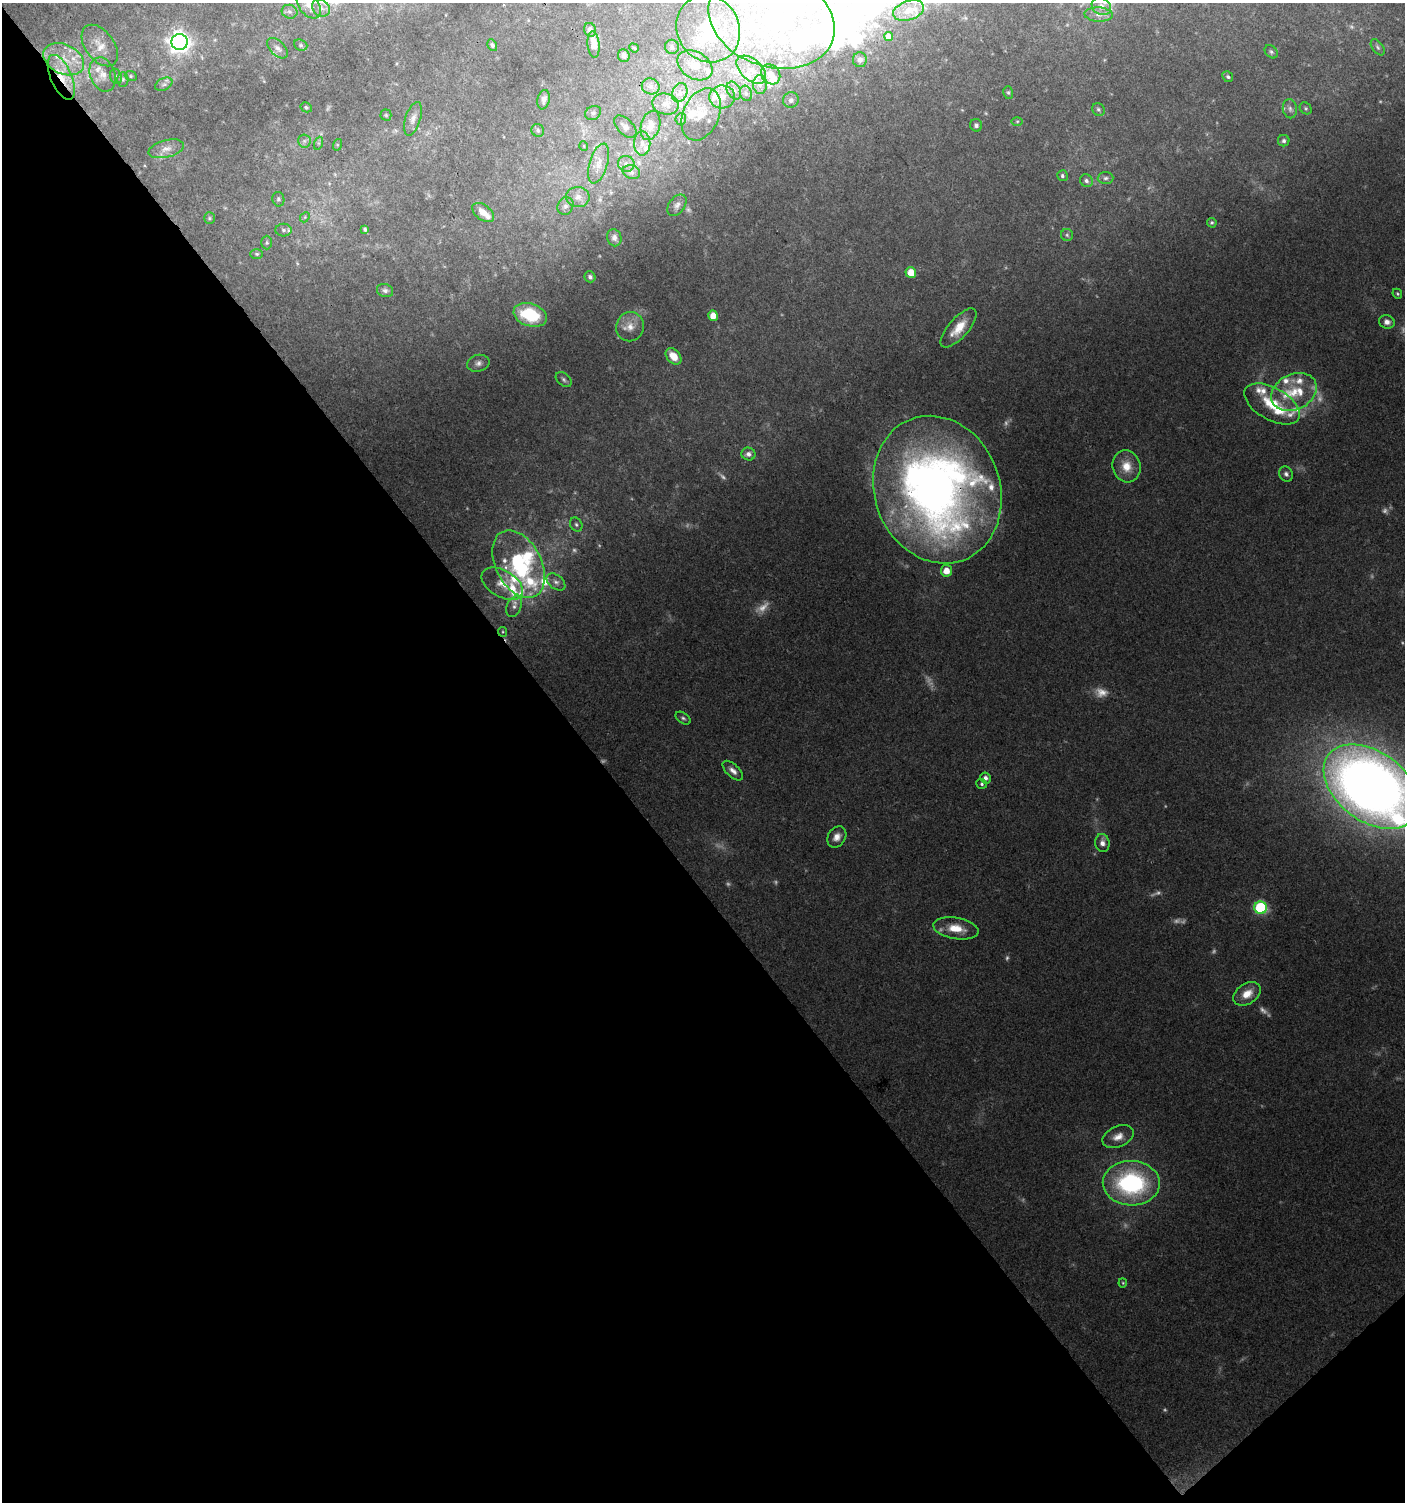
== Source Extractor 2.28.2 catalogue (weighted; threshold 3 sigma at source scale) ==
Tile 14 of 4 x 4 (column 2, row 4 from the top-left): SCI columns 1547-2949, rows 7-1506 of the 5961 x 6004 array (HDU 1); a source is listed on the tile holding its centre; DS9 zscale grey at full resolution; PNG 1407 x 1504 px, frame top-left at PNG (2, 3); each listed source drawn as its Kron ellipse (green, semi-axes under 4 px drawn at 4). Shown black and unused: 43% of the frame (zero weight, under 3 of 4 exposures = <1% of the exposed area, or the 3 px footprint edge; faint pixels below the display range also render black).
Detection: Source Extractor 2.28.2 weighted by HDU 2 'WHT'; one run over the whole footprint, this tile lists its part. Background 0.075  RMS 0.0049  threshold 0.0221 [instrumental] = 3 sigma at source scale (4.5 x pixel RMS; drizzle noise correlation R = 1.50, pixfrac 1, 0.0396/0.0396 arcsec/px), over >= 5 px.
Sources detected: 191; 27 too faint to see at this stretch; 9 inside a brighter object's white glare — neither listed nor drawn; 33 inside a brighter listed object's ellipse — not listed separately; the other 122 listed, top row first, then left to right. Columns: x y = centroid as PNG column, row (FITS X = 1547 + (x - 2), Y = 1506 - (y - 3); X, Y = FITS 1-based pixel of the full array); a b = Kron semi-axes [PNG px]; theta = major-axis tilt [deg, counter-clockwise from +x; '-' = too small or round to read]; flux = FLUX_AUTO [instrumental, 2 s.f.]
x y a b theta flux
309 5 15 9 -54 5.3
1101 6 10 8 -30 3.6
321 8 10 7 -43 2.8
909 10 16 9 19 4
289 12 8 7 - 1.6
1098 14 14 7 -3 2.9
772 19 65 47 -19 130
708 29 34 31 -59 37
590 30 7 6 - 2.3
888 36 4 4 - 1.9
180 42 8 8 - 330
594 44 13 6 -83 5.6
100 45 23 14 -53 7.7
301 45 7 5 -22 1.1
492 45 6 4 -63 1.1
672 47 7 7 - 1.5
1378 47 9 5 -54 1.2
277 48 13 7 -44 2.7
634 48 5 4 - 0.49
1271 52 7 5 -45 1.1
624 56 6 5 - 1.6
64 59 21 14 -26 12
860 60 7 7 - 2.5
695 65 19 13 -30 10
751 70 17 10 -43 8
771 74 11 9 -52 5.8
103 75 18 12 -69 6
116 76 8 6 -69 1.2
131 76 6 5 - 0.76
61 77 24 10 -67 13
1228 77 6 5 - 1
123 79 7 5 90 1.1
164 84 9 6 28 1.6
760 84 9 7 -90 2.5
651 86 9 8 - 2.5
734 91 9 6 -60 2
1008 92 6 5 - 0.82
680 93 10 7 68 3.1
746 93 8 6 -70 1.5
722 97 13 11 3 5.4
544 100 10 6 80 2.5
791 100 8 7 - 2.2
665 104 13 10 -14 4.8
306 107 6 4 -29 0.97
1306 108 6 5 - 0.83
1098 109 7 6 - 1.1
1290 109 9 7 -82 2.1
593 113 8 6 31 1.6
701 114 27 18 67 11
386 115 5 5 - 0.75
413 119 17 7 73 3.3
681 119 6 5 - 0.91
1017 121 5 3 - 0.57
650 125 15 9 74 6.2
976 125 6 6 - 1.4
625 127 14 7 -45 3.1
538 130 6 6 - 1.3
304 141 6 6 - 1.4
1284 141 6 6 - 1.4
319 143 6 4 71 0.83
642 143 12 8 89 3.4
337 145 6 4 72 0.66
584 146 5 3 - 0.39
166 149 18 8 14 4.4
599 163 20 9 73 5.6
626 164 8 8 - 2.5
631 172 9 6 -15 1.8
1062 176 5 5 - 1.2
1106 178 8 6 3 1.3
1086 181 6 6 - 1.5
578 197 12 10 -2 3.6
278 199 7 6 - 1.2
677 205 12 8 53 2.3
565 206 9 7 61 2.1
483 212 12 7 -37 5
305 217 6 4 48 0.68
209 218 6 5 - 0.84
1212 223 5 4 - 0.93
365 229 4 3 - 0.9
283 230 8 6 -3 1.4
1067 235 6 6 - 1.1
614 238 9 7 -70 2.2
267 243 7 5 90 0.88
257 254 6 5 - 0.82
911 273 5 5 - 7.2
590 277 6 5 - 1.5
385 291 8 6 -21 1.6
1397 294 5 4 - 0.72
530 315 17 11 -18 29
713 316 5 5 - 5.8
1387 322 8 6 -17 2.5
630 327 15 14 - 6.3
959 328 24 10 48 9.8
674 356 9 6 -48 7
478 363 11 8 14 2.6
564 380 9 6 -41 1.4
1294 392 24 18 26 16
1272 404 30 16 -29 18
748 454 7 6 - 2.1
1126 466 16 14 -75 9.2
1286 474 8 6 -54 1.7
937 490 75 63 -70 380
576 524 7 5 -59 1.2
519 564 36 23 -62 50
946 571 6 5 - 6.7
556 582 11 7 -38 2.1
502 584 23 13 -30 8.1
514 606 11 7 64 2.5
503 632 5 4 - 0.55
683 718 8 5 -34 1.2
733 771 12 6 -44 2.9
985 778 5 5 - 2
982 784 5 5 - 0.94
1371 787 53 34 -37 750
837 837 11 8 57 3.8
1102 843 9 7 -82 3.1
1261 908 6 6 - 57
956 928 23 10 -10 10
1247 994 15 10 34 7.4
1118 1137 16 10 25 5.4
1131 1183 28 22 -2 74
1123 1283 4 4 - 0.54
Overlapping masked pixels (flux is a lower limit): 2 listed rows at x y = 61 77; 937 490
Isophote crosses this tile's border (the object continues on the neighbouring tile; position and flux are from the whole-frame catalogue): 2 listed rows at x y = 309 5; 1371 787